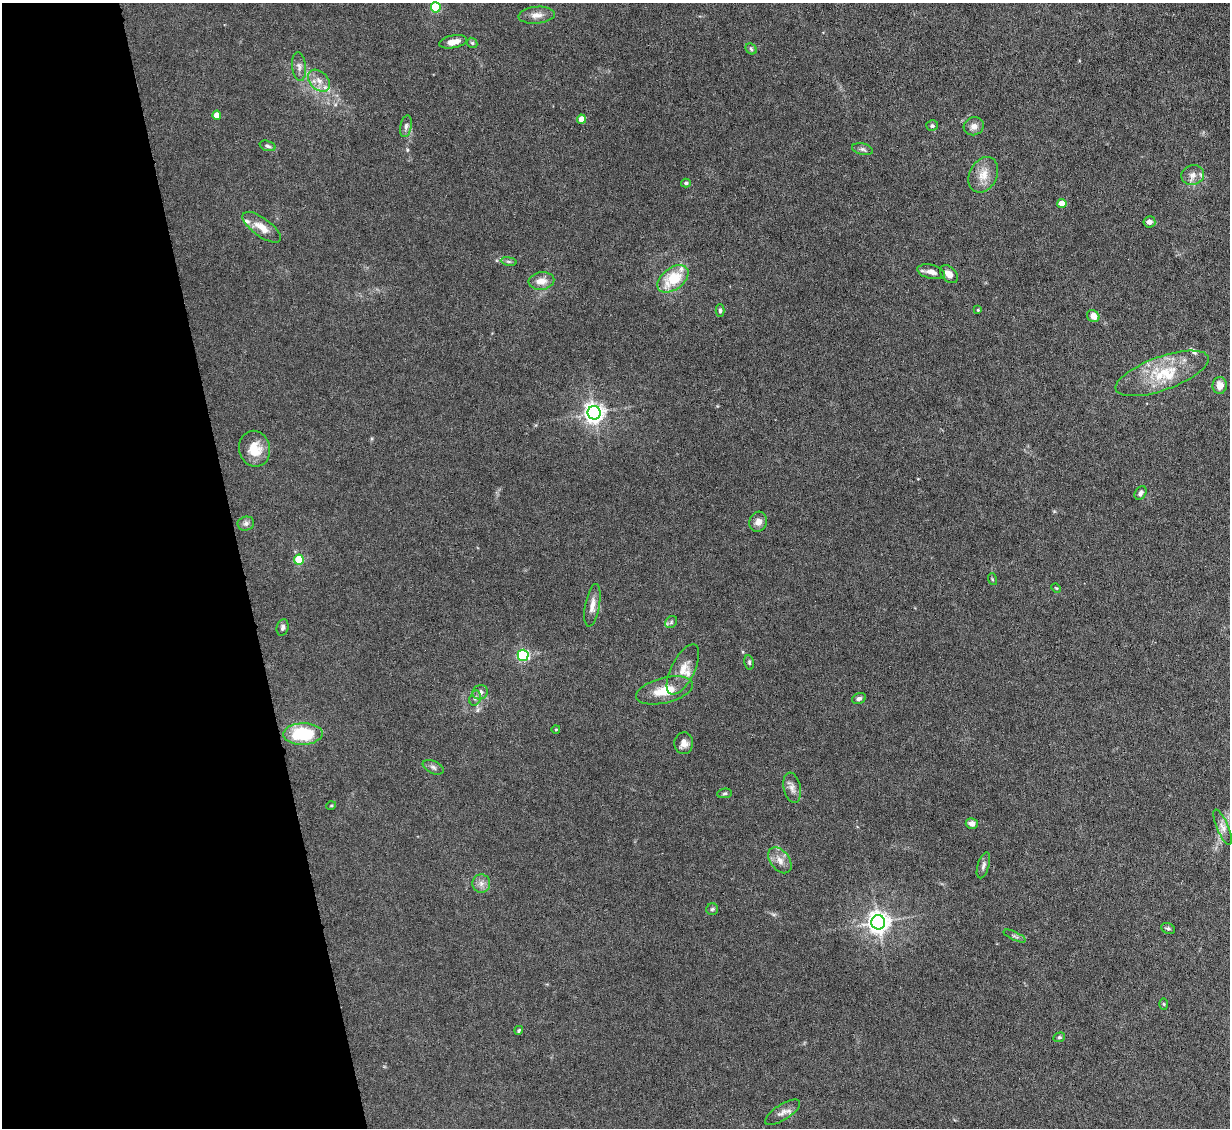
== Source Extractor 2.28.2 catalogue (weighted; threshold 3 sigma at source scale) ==
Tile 5 of 4 x 4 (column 1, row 2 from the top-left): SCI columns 1-1228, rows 2502-3627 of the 4910 x 4886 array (HDU 1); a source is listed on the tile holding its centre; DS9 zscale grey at full resolution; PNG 1232 x 1130 px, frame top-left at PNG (2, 3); each listed source drawn as its Kron ellipse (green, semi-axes under 4 px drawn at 4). Shown black and unused: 20% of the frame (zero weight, under 4 of 8 exposures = <1% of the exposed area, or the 3 px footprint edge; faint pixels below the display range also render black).
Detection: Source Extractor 2.28.2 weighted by HDU 2 'WHT'; one run over the whole footprint, this tile lists its part. Background 0.0668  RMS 0.0031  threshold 0.0126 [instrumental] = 3 sigma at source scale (4.09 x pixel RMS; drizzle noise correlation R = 1.36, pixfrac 0.8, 0.05/0.05 arcsec/px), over >= 5 px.
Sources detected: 76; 8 inside a brighter listed object's ellipse — not listed separately; the other 68 listed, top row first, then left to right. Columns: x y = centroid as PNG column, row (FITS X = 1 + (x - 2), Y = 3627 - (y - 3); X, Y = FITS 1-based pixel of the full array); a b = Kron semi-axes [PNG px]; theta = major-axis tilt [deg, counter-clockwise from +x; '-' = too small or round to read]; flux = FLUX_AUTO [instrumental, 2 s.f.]
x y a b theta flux
436 7 5 5 - 17
537 15 18 8 5 2.2
453 42 14 6 10 2.8
472 43 5 4 - 0.44
751 49 6 5 - 0.46
299 67 14 7 -85 1.4
319 81 13 8 -46 2.3
217 115 4 4 - 4.4
581 119 5 4 - 4
406 126 11 5 80 1
932 126 6 5 - 0.54
974 126 10 9 - 1.7
267 146 8 5 -18 0.7
862 149 10 5 -13 0.83
983 175 19 14 63 4
1193 175 11 10 - 2.1
686 183 5 4 - 0.51
1062 203 4 4 - 4.5
1149 222 6 5 - 1.1
262 227 23 9 -36 3.4
509 261 8 4 -9 0.52
931 272 14 7 -13 2
949 274 10 7 -45 2.3
673 279 17 11 37 10
541 281 13 8 6 3
720 310 6 4 89 0.6
978 310 3 3 - 0.28
1093 316 7 5 -41 2.3
1162 373 49 16 20 13
1220 385 8 7 - 2.6
594 413 6 6 - 170
254 449 18 15 -77 5.6
1141 493 7 5 58 0.79
758 522 10 9 - 2.1
246 524 8 7 - 0.98
299 560 5 5 - 8.8
992 579 6 3 -71 0.32
1056 588 5 3 - 0.26
592 605 22 7 80 2.4
671 622 6 5 - 0.55
283 627 8 6 74 0.89
523 655 5 5 - 41
749 662 7 4 -80 0.53
683 669 27 11 63 4
665 690 29 12 14 6.7
480 692 8 7 - 1.3
475 698 8 5 72 0.8
859 699 7 5 23 0.83
556 729 4 3 - 0.22
303 734 20 11 2 16
684 743 11 9 83 2
433 767 11 6 -25 0.85
792 788 15 8 -79 1.8
725 793 7 4 7 0.49
331 806 5 3 - 0.24
972 824 6 5 - 1.5
1223 827 19 6 -67 1.7
780 860 14 9 -52 2.4
983 865 13 5 73 0.95
481 883 9 9 - 1.6
712 909 6 5 - 0.52
878 922 7 7 - 210
1168 929 7 5 -26 0.53
1015 936 12 3 -25 0.63
1164 1004 5 3 - 0.28
519 1030 4 4 - 0.39
1059 1037 6 4 20 0.45
783 1112 20 7 33 1.9